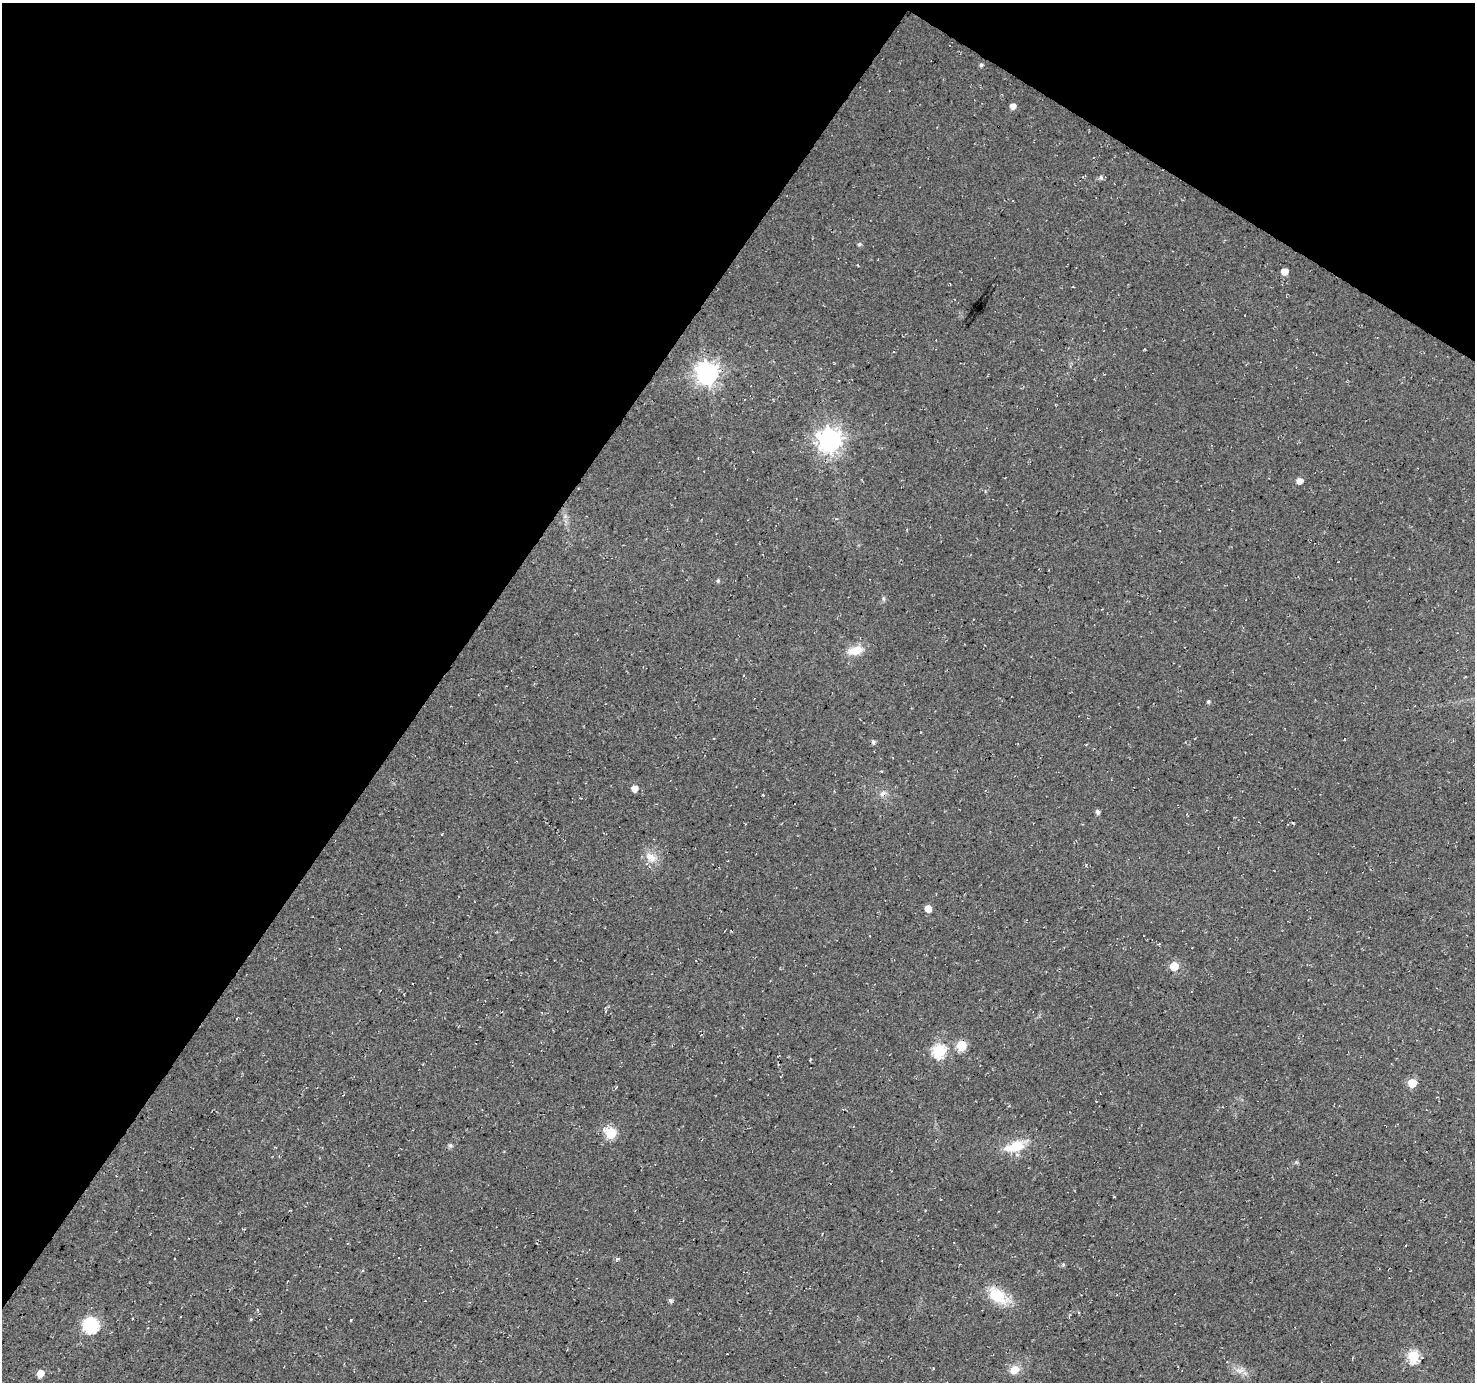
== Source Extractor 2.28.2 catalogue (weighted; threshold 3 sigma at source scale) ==
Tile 2 of 4 x 4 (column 2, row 1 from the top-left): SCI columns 1481-2953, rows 4397-5776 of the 5900 x 5964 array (HDU 1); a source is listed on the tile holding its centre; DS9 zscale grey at full resolution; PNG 1477 x 1384 px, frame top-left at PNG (2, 3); no overlay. Shown black and unused: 34% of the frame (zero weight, under 3 of 4 exposures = <1% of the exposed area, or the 3 px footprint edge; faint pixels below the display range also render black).
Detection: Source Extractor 2.28.2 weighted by HDU 2 'WHT'; one run over the whole footprint, this tile lists its part. Background 0.0119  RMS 0.0054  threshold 0.0245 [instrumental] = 3 sigma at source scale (4.5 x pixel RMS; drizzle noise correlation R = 1.50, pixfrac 1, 0.0396/0.0396 arcsec/px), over >= 5 px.
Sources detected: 38; all 38 listed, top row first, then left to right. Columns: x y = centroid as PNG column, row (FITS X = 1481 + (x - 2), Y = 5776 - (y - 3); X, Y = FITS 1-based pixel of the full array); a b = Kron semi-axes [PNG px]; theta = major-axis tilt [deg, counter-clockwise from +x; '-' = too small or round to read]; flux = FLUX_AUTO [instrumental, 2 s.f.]
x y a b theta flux
981 65 5 4 - 0.96
1013 106 5 5 - 3.4
1101 178 7 6 - 1.3
859 244 5 4 - 0.98
1284 271 5 5 - 6.2
1073 287 3 2 - 0.33
707 373 9 8 - 390
830 440 8 8 - 460
1299 481 5 5 - 3.8
718 581 5 5 - 0.88
883 599 6 4 -89 0.87
855 650 20 10 12 7.9
1208 702 5 4 - 0.93
873 742 5 4 - 1.4
634 788 5 4 - 5.7
882 794 10 6 51 2
1097 812 6 5 - 1.6
1293 823 4 2 - 0.59
651 857 18 12 -34 6.5
928 909 5 5 - 5.9
1174 966 5 5 - 14
961 1045 6 6 - 25
939 1051 7 6 - 66
1412 1083 5 5 - 17
611 1133 6 6 - 36
450 1145 5 5 - 1.2
1015 1146 30 13 19 14
618 1259 6 4 19 0.94
1063 1265 5 4 - 0.83
998 1295 30 16 -33 16
670 1301 6 5 - 1.1
1079 1312 4 3 - 0.61
351 1320 3 3 - 0.96
91 1325 7 7 - 100
1413 1356 6 6 - 53
1015 1370 14 10 41 5.4
1239 1371 13 8 -8 3.8
40 1373 5 5 - 6.1